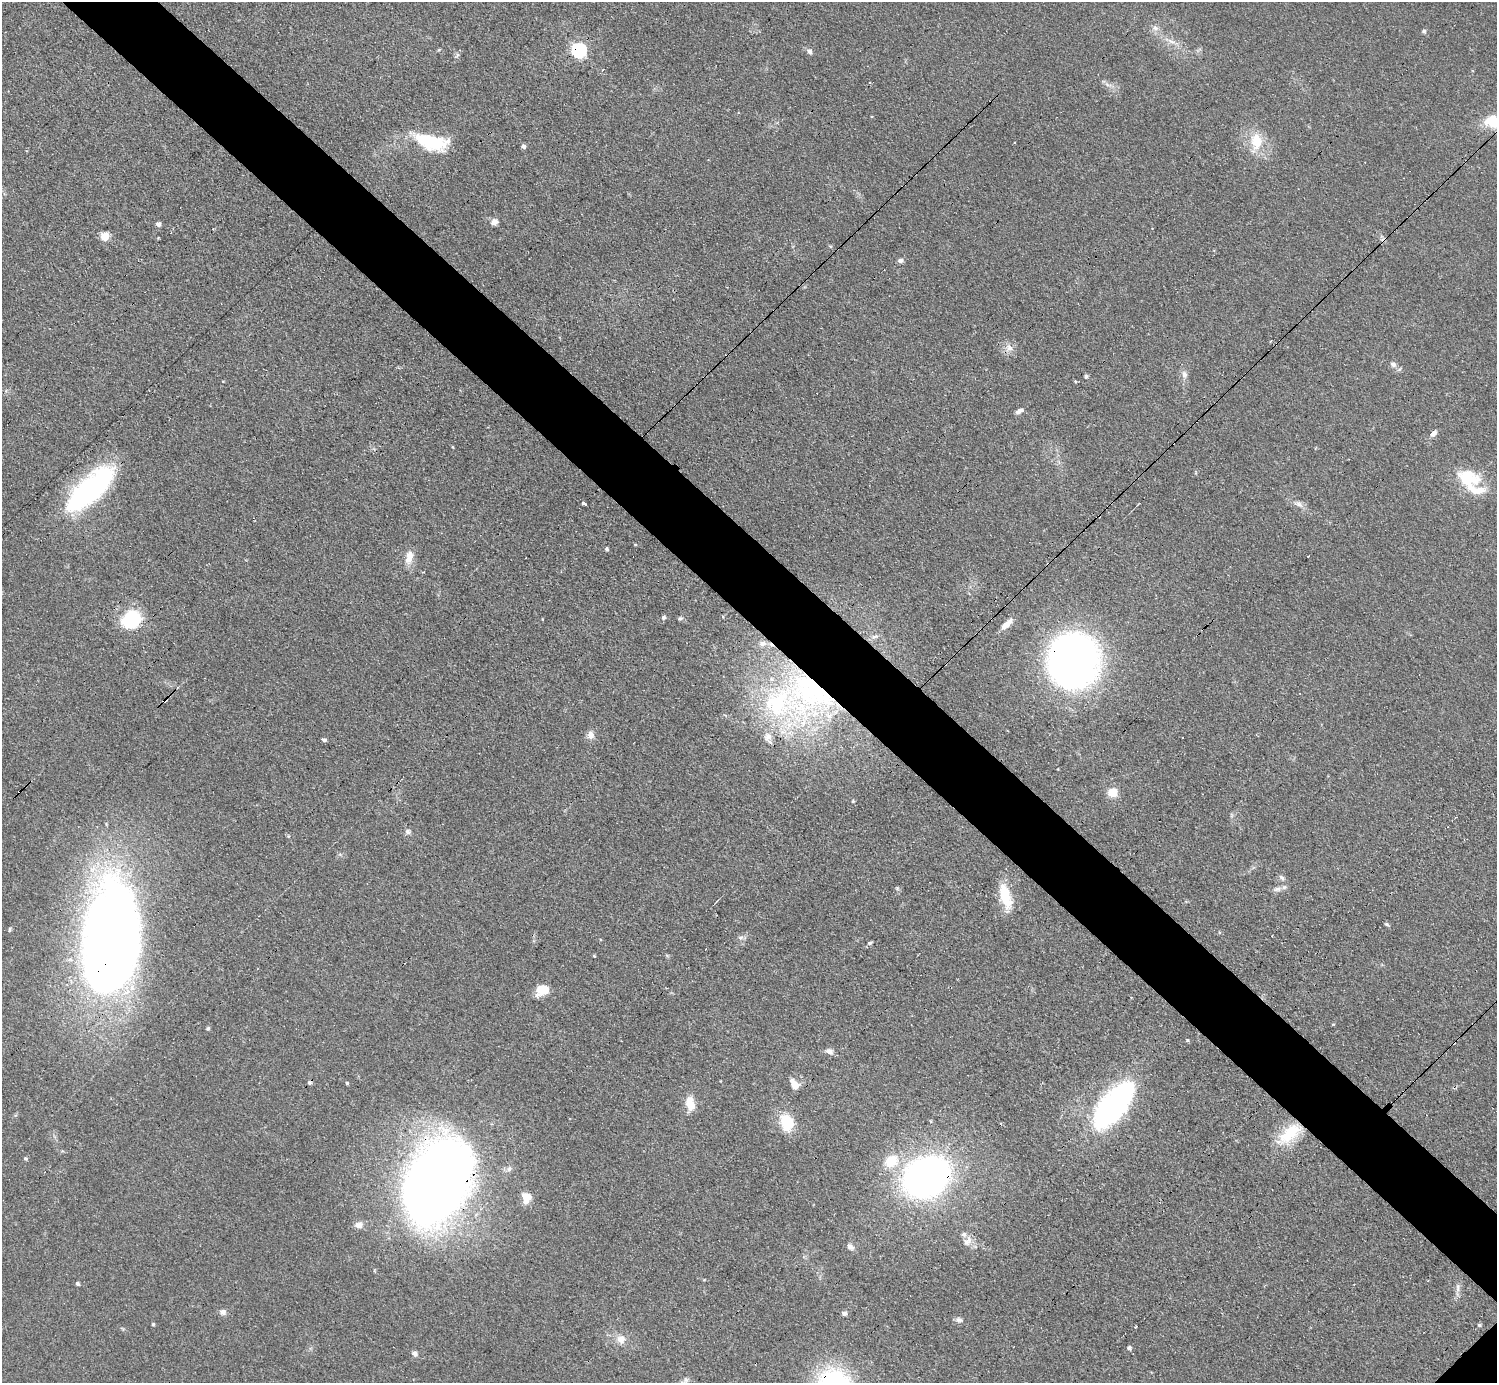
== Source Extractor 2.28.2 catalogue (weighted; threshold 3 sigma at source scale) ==
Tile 11 of 4 x 4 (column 3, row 3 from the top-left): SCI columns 3047-4541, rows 1707-3087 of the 6152 x 6151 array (HDU 1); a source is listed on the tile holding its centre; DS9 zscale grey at full resolution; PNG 1499 x 1385 px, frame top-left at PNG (2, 2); no overlay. Shown black and unused: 6% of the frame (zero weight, under 3 of 4 exposures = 1% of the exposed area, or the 3 px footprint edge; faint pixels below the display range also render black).
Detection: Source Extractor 2.28.2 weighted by HDU 2 'WHT'; one run over the whole footprint, this tile lists its part. Background 0.108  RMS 0.0067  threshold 0.0302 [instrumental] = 3 sigma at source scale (4.5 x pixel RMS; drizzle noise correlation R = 1.50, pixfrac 1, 0.05/0.05 arcsec/px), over >= 5 px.
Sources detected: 94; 7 cosmic-ray / hot-pixel residue — not listed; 4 inside a brighter listed object's ellipse — not listed separately; the other 83 listed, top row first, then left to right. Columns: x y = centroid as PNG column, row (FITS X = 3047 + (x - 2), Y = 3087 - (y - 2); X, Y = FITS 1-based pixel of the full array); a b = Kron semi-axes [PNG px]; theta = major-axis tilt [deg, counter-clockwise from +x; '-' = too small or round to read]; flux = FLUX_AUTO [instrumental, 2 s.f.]
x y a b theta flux
1155 28 8 6 -21 2.5
1424 31 5 4 - 1.2
1171 41 13 4 -30 3
579 50 7 6 - 130
809 51 7 5 -64 2.1
869 83 3 3 - 0.87
1493 122 16 11 -31 18
1256 141 22 15 -86 17
430 142 28 12 -15 53
523 146 6 4 -44 1.9
494 222 8 7 - 3.9
158 224 5 5 - 2.4
104 236 5 5 - 23
900 260 6 5 - 2
1010 348 10 5 -46 2.9
1393 364 7 6 - 2.1
1184 374 9 7 -68 2.9
1086 376 6 5 - 0.97
1075 382 3 3 - 1.1
1019 411 10 5 25 2.6
1434 433 9 5 47 2.4
1468 478 26 17 -19 29
89 490 50 19 43 140
583 503 4 3 - 8
1299 504 12 6 -33 3
635 544 5 3 - 0.56
607 549 4 4 - 1.2
409 557 18 9 79 7.4
663 617 5 5 - 1.4
680 618 7 5 7 1.1
131 619 19 17 43 42
1007 624 17 7 43 5.8
875 636 10 4 5 1.9
1073 661 43 40 88 400
811 691 77 63 -33 220
165 700 4 3 - 4.4
591 735 11 8 -88 3.8
324 740 5 4 - 1.6
770 742 9 5 -44 1.7
1112 792 7 7 - 16
853 801 4 4 - 0.75
408 831 7 6 - 2
1282 878 8 6 -45 1.9
1277 889 11 6 7 2.8
1005 896 28 11 -74 21
1386 924 6 4 -35 0.94
9 929 6 3 81 0.82
740 938 8 5 7 1.8
111 942 108 50 83 810
870 943 5 4 - 1.4
594 956 4 3 - 0.58
542 990 15 10 26 12
208 1028 5 4 - 1
1187 1040 4 4 - 0.81
829 1051 10 7 -20 3.1
347 1083 4 4 - 0.86
794 1085 11 7 -59 7
690 1103 14 8 -75 11
1113 1105 52 23 50 150
787 1123 21 15 -78 19
1290 1133 35 16 41 25
25 1158 4 4 - 1.1
891 1161 15 13 29 16
509 1169 8 6 73 2
926 1177 36 30 30 300
437 1182 71 45 54 870
526 1198 12 9 -87 8.1
359 1225 9 8 - 3.6
964 1234 8 7 - 2.3
967 1242 13 8 41 3.9
850 1247 10 7 -38 2.6
77 1283 5 4 - 1.3
1458 1288 14 4 87 2.7
222 1312 8 6 -5 2.9
844 1313 6 5 - 1.7
959 1320 9 6 -7 2
153 1324 4 4 - 0.87
1479 1325 5 4 - 0.88
1135 1327 4 3 - 0.92
621 1339 12 11 - 5.9
1129 1348 5 5 - 1.7
415 1354 7 6 - 2.3
686 1380 7 6 - 1.7
Overlapping masked pixels (flux is a lower limit): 8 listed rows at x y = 579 50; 89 490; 1073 661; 811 691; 165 700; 111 942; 926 1177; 437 1182
Isophote crosses this tile's border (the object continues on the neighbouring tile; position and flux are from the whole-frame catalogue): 1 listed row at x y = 1493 122